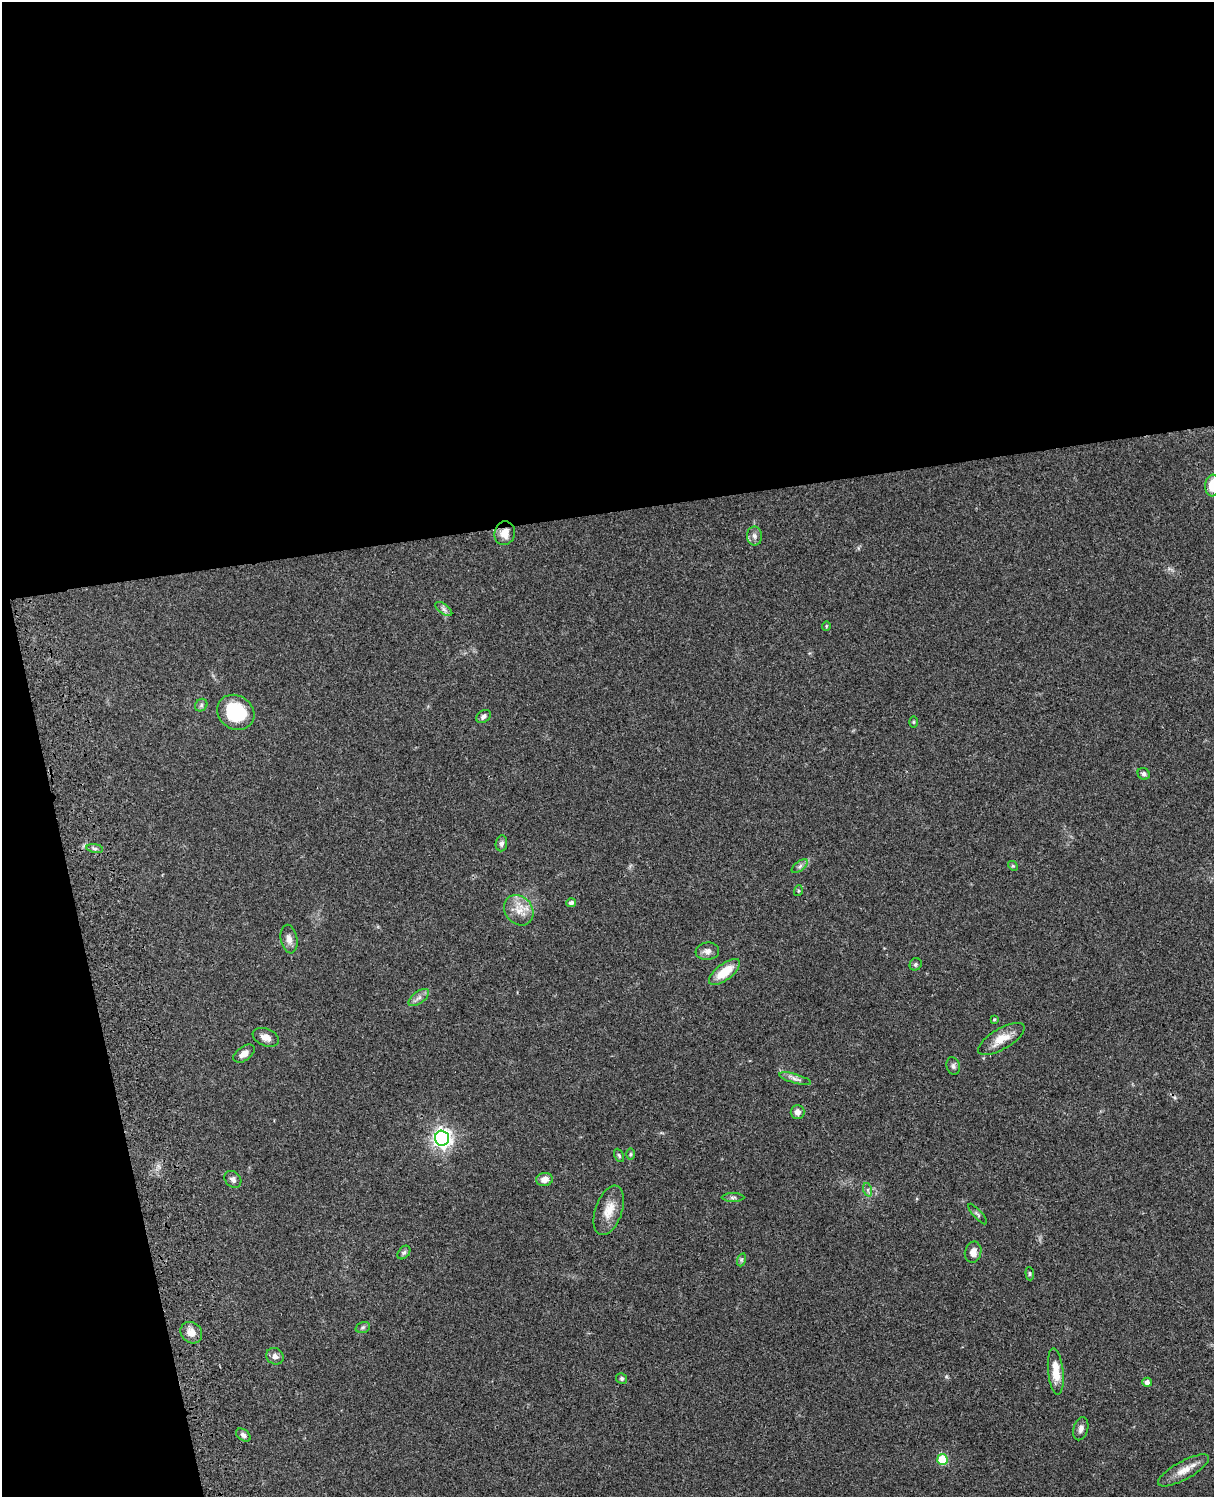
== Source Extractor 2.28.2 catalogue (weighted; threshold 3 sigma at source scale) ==
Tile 1 of 4 x 3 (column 1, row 1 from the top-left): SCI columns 122-1333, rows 3269-4763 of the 5088 x 4927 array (HDU 1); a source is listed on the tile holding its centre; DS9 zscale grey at full resolution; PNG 1216 x 1499 px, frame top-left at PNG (2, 2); each listed source drawn as its Kron ellipse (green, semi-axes under 4 px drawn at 4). Shown black and unused: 39% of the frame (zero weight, under 3 of 4 exposures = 6% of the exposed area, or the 3 px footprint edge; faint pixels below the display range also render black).
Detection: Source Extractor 2.28.2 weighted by HDU 2 'WHT'; one run over the whole footprint, this tile lists its part. Background 0.0925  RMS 0.0062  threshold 0.0279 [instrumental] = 3 sigma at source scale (4.5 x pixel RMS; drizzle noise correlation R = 1.50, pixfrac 1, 0.05/0.05 arcsec/px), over >= 5 px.
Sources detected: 52; all 52 listed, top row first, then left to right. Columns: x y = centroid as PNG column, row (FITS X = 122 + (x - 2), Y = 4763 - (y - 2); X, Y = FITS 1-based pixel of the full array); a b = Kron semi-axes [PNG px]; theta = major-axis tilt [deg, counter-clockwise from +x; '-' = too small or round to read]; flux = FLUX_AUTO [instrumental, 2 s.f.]
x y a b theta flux
1212 485 11 7 83 12
505 533 12 10 77 6.8
754 536 9 7 -86 2.5
444 609 10 5 -36 1.8
826 626 4 4 - 0.63
201 705 7 5 49 1.2
236 712 19 16 -34 31
484 716 8 5 35 2
914 722 6 4 89 0.73
1144 774 6 5 - 1.7
501 843 8 5 82 1.8
95 848 8 4 -8 1.4
800 866 9 4 36 1.6
1013 866 5 4 - 0.75
798 891 5 3 - 0.62
571 903 5 4 - 1.9
519 910 16 13 -51 8.4
289 939 14 8 -79 3.6
707 951 12 8 6 3.2
916 964 6 5 - 1.2
724 972 18 8 37 15
419 997 12 6 37 2.6
994 1019 4 3 - 0.75
266 1037 14 8 -21 4.6
1001 1039 26 10 31 9.2
244 1054 12 7 36 3.9
953 1066 9 6 -73 1.7
795 1079 16 4 -16 2.5
797 1112 7 7 - 3.1
442 1138 7 7 - 280
630 1154 6 4 89 0.85
619 1155 7 4 -62 1
233 1179 9 7 -45 2.2
545 1179 8 6 9 4.5
868 1190 7 4 -72 1.3
733 1197 11 4 0 1.3
609 1210 26 13 70 9.8
978 1214 13 3 -48 1.1
973 1252 11 8 75 4.2
404 1253 8 5 48 1.4
741 1260 7 4 71 0.98
1030 1274 6 4 -85 0.92
363 1327 7 5 18 1.3
191 1333 11 10 - 5.2
275 1356 9 8 - 2.8
1056 1371 23 7 -84 11
622 1378 5 5 - 1.3
1147 1382 4 4 - 2.8
1081 1429 12 7 74 2.5
243 1435 8 5 -37 2.1
942 1459 5 5 - 26
1184 1470 29 9 29 7.9
Overlapping masked pixels (flux is a lower limit): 1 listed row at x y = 505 533
Isophote crosses this tile's border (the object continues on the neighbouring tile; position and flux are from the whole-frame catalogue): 1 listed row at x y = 1212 485